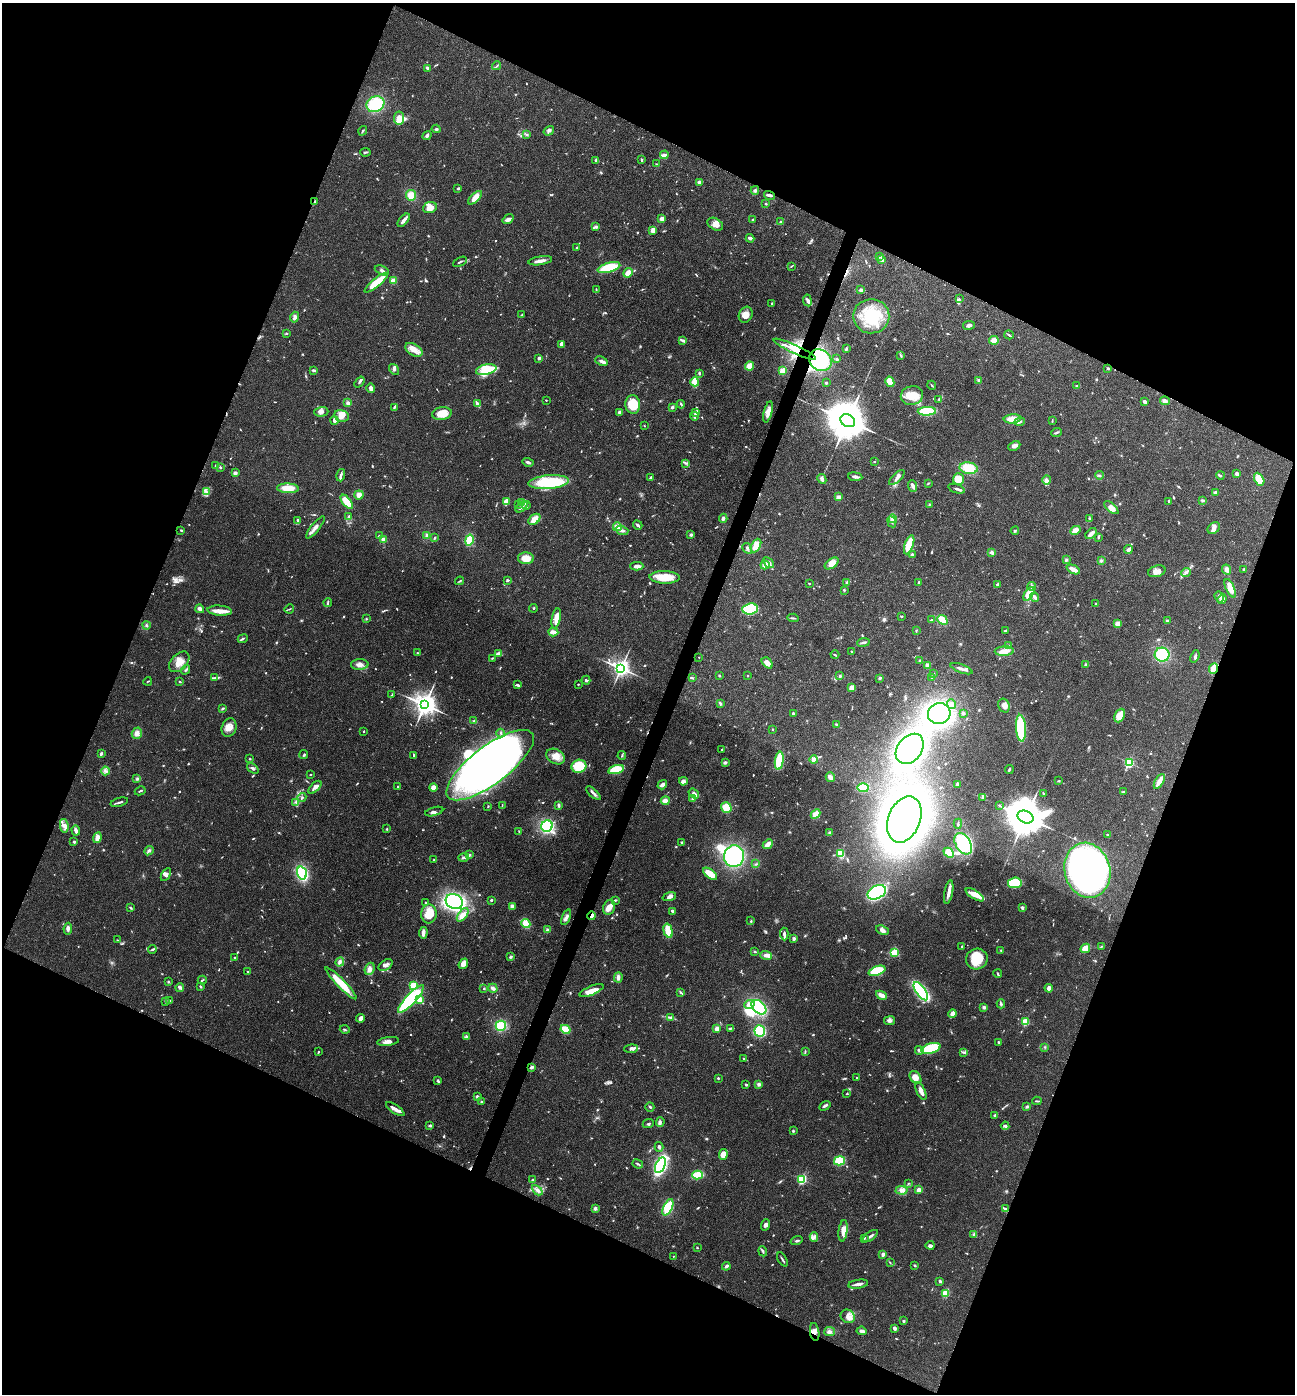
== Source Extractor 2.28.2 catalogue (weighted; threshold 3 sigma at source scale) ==
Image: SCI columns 141-5312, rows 7-5573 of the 5586 x 5576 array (HDU 1 of 3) = the unmasked area's bounding box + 8 px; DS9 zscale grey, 4 x 4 block average (1 PNG px = mean of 4 x 4 image px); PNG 1297 x 1396 px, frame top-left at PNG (2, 3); each listed source drawn as its Kron ellipse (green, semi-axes under 4 px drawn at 4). Shown black and unused: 44% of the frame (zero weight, under 3 of 4 exposures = <1% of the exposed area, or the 3 px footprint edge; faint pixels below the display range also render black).
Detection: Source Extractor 2.28.2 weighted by HDU 2 'WHT'. Background 0.0568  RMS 0.0051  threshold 0.0228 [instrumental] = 3 sigma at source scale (4.5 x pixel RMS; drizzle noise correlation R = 1.50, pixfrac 1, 0.05/0.05 arcsec/px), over >= 5 px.
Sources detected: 1028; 15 too faint to see at this stretch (4 x 4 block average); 15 inside a brighter object's white glare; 5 cosmic-ray / hot-pixel residue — neither listed nor drawn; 26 coinciding with a brighter row at this scale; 73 inside a brighter listed object's ellipse — not listed separately; of the other 894, all 500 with FLUX_AUTO >= 2.36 (the completeness limit of this list) listed and drawn (394 fainter detections not listed), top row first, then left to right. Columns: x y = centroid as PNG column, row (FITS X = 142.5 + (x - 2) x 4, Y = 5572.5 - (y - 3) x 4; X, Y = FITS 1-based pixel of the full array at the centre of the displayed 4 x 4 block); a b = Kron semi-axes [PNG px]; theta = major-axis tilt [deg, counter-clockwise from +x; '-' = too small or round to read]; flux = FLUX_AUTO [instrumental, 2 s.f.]
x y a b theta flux
497 66 4 2 - 3.1
427 68 4 2 - 7.9
375 104 9 7 29 150
399 118 6 5 - 33
436 129 4 2 - 4
363 131 5 2 - 3.7
549 131 5 3 - 7.5
427 135 5 3 - 7.3
527 135 3 3 - 4.7
365 152 5 2 - 4.9
664 155 4 3 - 9.5
595 160 3 2 - 3.4
641 160 4 2 - 3.6
656 164 3 2 - 2.4
699 182 3 3 - 7.1
458 188 3 2 - 4.3
755 190 4 3 - 5.7
411 195 5 5 - 39
770 195 6 2 -15 7.7
475 198 8 4 45 26
315 202 3 2 - 3.6
766 204 3 2 - 2.7
430 208 7 5 22 29
508 219 6 4 35 10
662 219 3 3 - 21
404 220 8 2 49 19
752 220 3 2 - 3.3
780 222 3 2 - 2.7
715 224 8 5 -31 19
596 227 3 3 - 5.1
653 230 3 2 - 27
750 238 4 2 - 11
577 247 3 2 - 3
879 256 4 2 - 3.8
882 260 3 2 - 11
540 261 12 3 8 18
460 262 7 2 28 4.9
791 266 4 2 - 2.5
609 267 12 4 16 110
382 270 7 2 -24 7.1
628 273 5 3 - 23
393 281 2 2 - 84
376 283 14 3 40 99
596 290 3 2 - 2.6
861 290 3 3 - 7.1
959 299 2 2 - 2.4
807 300 6 4 -81 10
772 303 2 2 - 4.1
522 315 3 2 - 2.6
746 315 8 6 63 29
871 316 18 17 - 150
295 317 5 4 - 14
969 325 6 3 10 9.4
286 333 3 2 - 2.6
1009 335 5 2 - 3.8
683 340 4 2 - 12
994 340 4 4 - 27
561 344 4 3 - 10
795 349 23 3 -24 46
846 349 4 2 - 5.5
414 350 9 5 -30 26
901 355 3 2 - 3
539 358 2 2 - 12
837 359 3 2 - 4.2
820 360 12 10 -40 260
601 361 6 2 -24 16
749 366 4 4 - 41
1108 368 3 2 - 4.3
394 370 6 3 -54 7.9
486 370 10 5 12 160
313 371 4 2 - 2.4
782 371 2 2 - 150
699 373 4 2 - 4.1
978 380 3 3 - 4.1
359 382 6 2 50 6.1
695 382 4 3 - 86
890 382 5 3 - 45
826 383 2 2 - 4.3
932 385 4 2 - 3.3
1077 385 3 2 - 2.5
371 388 5 3 - 14
912 395 11 9 13 51
939 399 3 2 - 3
546 400 2 2 - 2.4
1165 401 5 4 - 10
1145 402 4 2 - 9.6
348 403 2 2 - 13
477 403 4 2 - 14
681 404 4 2 - 3.9
633 405 9 7 -85 88
394 407 3 2 - 4.7
672 407 3 2 - 8
927 411 9 4 2 130
321 412 7 5 2 12
619 412 3 2 - 6.3
696 412 4 3 - 17
768 412 11 3 75 28
442 413 10 6 10 46
342 416 7 5 -13 28
694 416 4 2 - 4.2
1012 419 8 4 5 33
334 420 4 3 - 12
848 421 8 6 -30 16000
1020 421 5 2 - 6
1052 421 4 2 - 2.5
644 426 2 2 - 2.7
1056 432 5 2 - 5.7
1014 446 6 4 27 10
874 461 2 2 - 6.1
528 462 6 2 -16 7.7
686 463 3 2 - 4.3
216 465 3 2 - 2.8
220 467 2 2 - 5.1
969 468 9 5 -10 80
235 473 3 2 - 13
1237 474 2 2 - 17
341 475 6 2 74 9.7
1099 475 4 2 - 3.1
1220 475 4 2 - 3.6
855 477 7 3 -7 10
897 477 10 4 43 15
650 478 3 2 - 2.6
822 479 5 2 - 12
958 479 6 5 - 38
1259 479 7 4 -62 69
1047 480 5 3 - 15
548 482 20 7 5 160
928 483 3 2 - 2.6
913 486 6 3 -68 12
288 488 11 5 -1 63
957 489 9 2 -18 8.5
206 492 3 2 - 3.7
1216 492 4 3 - 6.5
359 495 5 4 - 18
839 497 3 2 - 16
1202 500 4 2 - 4
1168 501 3 2 - 2.8
347 502 8 3 -51 68
506 502 3 2 - 42
522 503 2 2 - 3
519 504 3 2 - 3.1
526 505 4 2 - 3.5
929 505 3 2 - 2.9
521 507 7 2 38 7.9
1111 508 9 4 -40 17
349 516 4 2 - 4.9
723 518 4 3 - 5.9
534 519 7 4 39 35
893 519 4 2 - 4.8
1089 519 4 2 - 4.3
297 521 3 2 - 3.6
892 522 6 2 -65 6.7
638 525 5 2 - 6.6
315 527 13 3 51 17
617 527 4 4 - 27
1214 528 7 5 40 12
181 530 2 2 - 3.6
622 530 6 3 -18 8.6
1075 530 5 4 - 25
1015 531 4 2 - 4
1091 534 7 2 42 19
427 535 4 3 - 7.4
691 535 4 3 - 4
379 536 2 2 - 14
1098 537 2 2 - 3.9
435 538 4 2 - 5
383 540 2 2 - 64
469 540 5 3 - 71
909 545 10 3 70 86
756 546 7 4 62 45
747 548 6 3 -58 5.7
1128 550 4 2 - 14
992 553 3 3 - 9.7
912 554 3 2 - 3.8
526 558 8 6 -1 36
1066 560 4 3 - 5.3
1101 561 3 3 - 3.9
768 563 6 3 -46 16
832 563 8 4 36 31
765 565 4 3 - 12
637 566 6 3 1 16
1073 569 7 3 -25 23
1244 569 3 2 - 3.7
1227 570 5 4 - 15
1157 571 9 5 15 19
1186 572 5 3 - 6.9
664 577 15 6 -2 67
507 580 3 2 - 5.6
460 581 4 2 - 3.4
919 582 3 2 - 2.9
809 583 2 2 - 2.9
847 583 4 3 - 5.4
998 584 3 2 - 6.2
1032 586 4 2 - 8.7
1230 588 10 3 -65 36
844 590 3 2 - 2.9
1029 594 8 4 58 61
1035 597 4 2 - 11
1219 597 6 3 -69 6.7
1222 599 5 4 - 16
328 603 4 2 - 4.1
1096 604 3 2 - 2.6
533 608 4 2 - 2.9
200 609 4 3 - 11
289 609 5 2 - 2.6
750 609 8 5 6 170
220 611 12 5 -5 27
902 616 3 2 - 2.4
556 618 10 3 78 36
793 618 6 2 -5 5.1
366 619 2 2 - 2.5
932 620 2 2 - 2.8
942 620 5 3 - 61
1167 621 3 2 - 4.1
1118 624 2 2 - 95
146 625 4 2 - 4.7
916 631 3 2 - 2.4
1005 631 3 2 - 3.7
553 632 5 3 - 26
243 639 5 2 - 5.2
863 642 6 2 8 8.8
1008 646 3 2 - 2.7
851 651 2 2 - 5.1
1004 651 9 4 3 26
417 653 2 2 - 2.9
498 654 3 2 - 23
835 655 4 2 - 3.1
1162 655 7 7 - 120
1195 656 6 3 69 6.4
699 657 2 2 - 3.1
492 658 3 2 - 2.6
919 661 3 2 - 3.1
179 662 12 8 46 40
767 663 6 4 -48 20
360 665 9 5 1 17
927 665 3 3 - 11
1086 665 3 3 - 3.8
621 668 3 3 - 1900
1214 668 5 2 - 98
961 669 11 2 -20 13
186 670 5 2 - 4.5
933 674 3 2 - 3.4
719 675 3 2 - 2.9
747 676 2 2 - 2.6
840 676 4 3 - 4.1
932 677 3 3 - 4.5
215 678 3 2 - 3.7
692 678 4 2 - 3.5
880 678 3 2 - 4.3
586 680 4 3 - 4.8
148 681 4 2 - 2.8
180 682 3 2 - 2.9
578 684 2 2 - 2.5
518 685 3 2 - 7.7
852 687 4 3 - 16
392 695 4 2 - 4.1
720 703 4 3 - 4.8
952 704 5 4 - 12
425 705 4 4 - 3600
1004 706 7 5 -68 15
223 708 3 2 - 4.3
793 713 3 2 - 6
963 713 3 2 - 7.8
939 714 11 10 - 460
1120 716 7 4 66 45
474 721 2 2 - 3.6
836 725 3 2 - 3.4
229 728 9 7 70 26
1021 728 13 5 -86 200
772 729 2 2 - 3.7
364 731 2 2 - 6.7
137 733 6 5 - 13
501 733 4 2 - 4
910 749 17 12 51 870
722 750 4 2 - 3.5
101 754 4 2 - 5.8
304 755 5 2 - 4.3
622 755 4 2 - 3.5
414 756 3 2 - 3.6
555 756 10 7 -30 31
250 759 2 2 - 2.5
814 760 4 3 - 18
779 761 9 4 82 100
725 762 3 3 - 6.5
1129 762 2 2 - 390
490 765 53 19 37 1500
579 766 7 6 - 130
253 768 6 3 -38 7.1
616 769 8 4 15 92
1009 769 4 2 - 4.2
106 771 4 3 - 7.1
310 775 2 2 - 2.5
830 777 5 3 - 18
137 779 4 2 - 4.3
683 781 4 4 - 11
1058 781 3 2 - 2.7
1159 781 8 3 60 37
957 784 2 2 - 13
662 785 5 3 - 9.7
315 787 8 4 45 14
397 787 2 2 - 2.5
433 788 4 4 - 21
863 788 6 4 -3 77
140 791 5 2 - 4.1
1124 791 3 2 - 2.6
593 793 9 2 -42 9.9
694 793 6 2 -37 18
1043 793 2 2 - 2.4
982 797 3 2 - 3.2
302 798 5 2 - 4.4
693 799 3 3 - 3.1
665 801 4 4 - 21
119 802 9 2 14 7.3
296 802 3 3 - 4.3
502 805 4 2 - 2.6
559 805 4 2 - 7.2
999 805 3 2 - 3.8
488 806 3 2 - 3
726 808 5 5 - 55
434 811 9 4 15 9.2
815 814 5 4 - 27
1025 817 8 6 -21 14000
904 819 24 16 68 3000
958 824 5 2 - 4.4
64 826 7 4 -82 15
547 826 6 5 - 270
387 829 2 2 - 3.2
76 830 5 3 - 9.7
519 832 4 2 - 2.6
830 833 3 3 - 4.2
1108 835 3 2 - 3.2
97 838 5 3 - 18
74 842 3 2 - 5.1
682 842 2 2 - 4.8
768 844 5 3 - 23
963 844 12 7 -60 180
149 851 5 3 - 7.7
841 853 4 3 - 65
949 853 6 4 -42 39
469 855 2 2 - 4.8
734 856 11 10 - 330
464 857 5 2 - 6.6
434 860 4 2 - 2.7
756 864 3 2 - 2.7
1087 870 28 22 -74 1400
302 873 6 5 - 190
166 874 7 3 59 7.9
710 874 8 4 -37 55
1015 883 7 5 6 81
877 892 10 6 27 490
949 892 12 3 80 18
975 895 10 4 -32 36
669 897 7 4 17 12
491 900 3 2 - 4.3
615 900 3 2 - 3.9
454 901 9 7 -27 450
426 903 3 2 - 3.4
512 906 3 3 - 12
609 907 8 6 69 25
131 908 4 2 - 3.3
1022 908 3 2 - 7.8
672 911 4 2 - 6.7
429 914 9 7 85 35
463 915 8 3 52 25
592 916 4 2 - 25
566 917 8 3 68 12
751 921 3 2 - 2.7
526 924 5 3 - 39
68 929 6 4 82 11
548 930 4 3 - 6.5
882 930 7 3 -22 12
668 931 7 3 -75 80
423 933 6 2 84 21
784 934 6 2 -87 10
794 938 4 3 - 6.3
118 940 2 2 - 2.5
1101 946 2 2 - 3.1
962 947 3 2 - 4
1085 948 5 4 - 30
152 949 4 2 - 5
1001 951 3 2 - 2.6
755 952 3 2 - 3.2
894 952 4 3 - 31
766 955 6 3 -17 20
235 957 2 2 - 4
510 957 3 3 - 4.5
977 959 11 10 - 86
340 962 4 3 - 7.8
463 964 5 4 - 24
386 965 8 5 34 15
370 969 6 5 - 16
248 971 3 2 - 3.4
877 971 9 4 18 99
998 974 4 2 - 3.4
618 977 5 3 - 12
202 980 4 2 - 3.4
168 982 3 2 - 3.1
341 983 22 3 -46 93
413 986 2 2 - 230
180 987 4 4 - 7.2
200 987 2 2 - 3.9
493 988 5 3 - 13
1049 988 4 4 - 17
484 989 3 2 - 2.9
592 990 13 4 22 33
921 991 10 4 -54 360
681 992 3 2 - 3.8
881 995 6 3 -23 17
411 999 18 5 47 300
420 1000 4 3 - 30
165 1001 3 2 - 3.1
170 1001 3 2 - 6
749 1004 5 4 - 19
1001 1004 4 2 - 6.2
759 1007 9 6 -43 220
984 1007 4 3 - 5.9
953 1014 4 3 - 18
671 1017 3 3 - 5.3
360 1018 4 3 - 13
890 1021 5 3 - 8.1
1025 1022 2 2 - 190
501 1026 5 5 - 88
730 1028 4 2 - 3.1
565 1029 5 4 - 51
717 1029 2 2 - 30
345 1030 5 2 - 3.2
760 1031 6 5 - 140
466 1036 4 3 - 7
388 1041 11 4 7 17
999 1042 3 2 - 3.8
1045 1047 3 2 - 2.7
931 1048 10 5 17 180
631 1049 7 3 4 9
919 1050 4 3 - 6.2
318 1052 3 2 - 2.7
805 1052 3 2 - 2.5
964 1052 2 2 - 2.9
743 1058 2 2 - 2.7
532 1067 3 3 - 7.5
915 1077 7 5 -54 23
718 1078 2 2 - 11
857 1078 2 2 - 2.7
438 1081 3 2 - 6.4
759 1084 3 3 - 8.3
746 1085 3 2 - 3.8
921 1091 9 3 -66 22
847 1094 2 2 - 3.7
477 1097 3 2 - 8.5
1037 1101 4 2 - 3.7
482 1102 3 2 - 7.3
825 1106 6 2 32 8.7
1027 1106 4 3 - 4.5
650 1107 4 2 - 3.6
395 1109 11 2 -35 22
995 1115 3 2 - 6.5
660 1122 5 3 - 6
648 1124 5 2 - 4.3
430 1126 3 2 - 7.6
1005 1126 4 2 - 5.1
793 1131 3 2 - 3.5
659 1147 5 3 - 5.9
723 1154 5 4 - 29
840 1161 5 4 - 86
638 1164 5 2 - 4.8
660 1165 8 4 65 370
697 1175 5 4 - 61
802 1179 2 2 - 410
533 1180 3 2 - 5.2
908 1183 3 2 - 2.7
537 1190 6 3 -44 9.6
902 1190 6 4 -2 12
919 1190 4 3 - 15
668 1207 9 4 63 95
595 1208 4 3 - 7.1
1005 1209 3 2 - 9
766 1225 6 4 69 8.1
843 1231 11 4 83 25
974 1234 3 2 - 3.8
870 1236 9 2 34 7.8
814 1237 5 2 - 6.6
864 1238 4 2 - 2.9
797 1241 6 2 17 5.8
930 1245 4 3 - 11
697 1248 2 2 - 6.3
763 1251 5 2 - 5.5
883 1254 2 2 - 41
673 1256 2 2 - 3.7
782 1259 8 2 -61 4.9
890 1262 2 2 - 2.5
726 1266 4 3 - 7.4
915 1266 3 2 - 3.7
940 1281 2 2 - 9.7
858 1284 10 2 9 12
945 1293 2 2 - 180
848 1316 7 6 - 18
903 1321 2 2 - 19
894 1328 3 3 - 8.1
862 1331 5 3 - 9.7
815 1332 9 4 -81 16
829 1332 5 4 - 10
Overlapping masked pixels (flux is a lower limit): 5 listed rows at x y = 795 349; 820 360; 1214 668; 592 916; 815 1332
Diffuse or blended objects may show on this block-average render without a row.